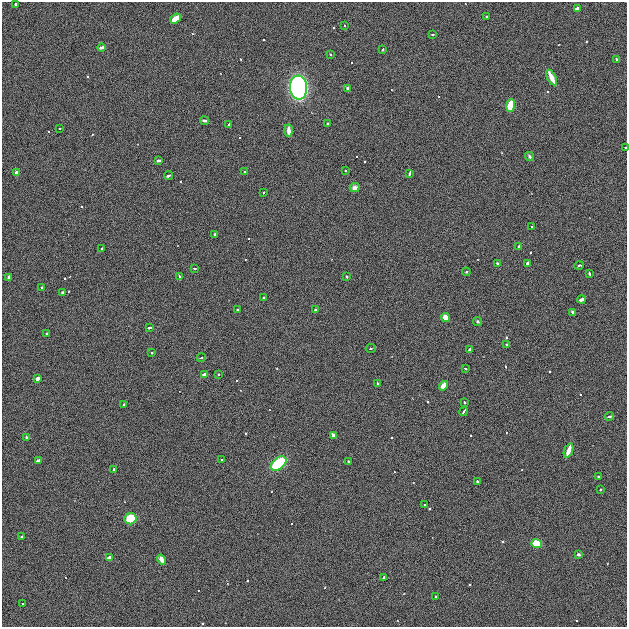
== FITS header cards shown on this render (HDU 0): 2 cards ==
NAXIS1  =                  625
NAXIS2  =                  625

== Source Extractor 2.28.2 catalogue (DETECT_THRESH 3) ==
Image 625 x 625 px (HDU 0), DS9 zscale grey, 1 PNG px = 1 image px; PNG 629 x 629 px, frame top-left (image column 1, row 625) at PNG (2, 2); each listed source drawn as its Kron ellipse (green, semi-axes under 4 px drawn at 4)
Background 6.97e-05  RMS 0.0055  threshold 0.0166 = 3 sigma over >= 5 px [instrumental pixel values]
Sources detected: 89; all 89 listed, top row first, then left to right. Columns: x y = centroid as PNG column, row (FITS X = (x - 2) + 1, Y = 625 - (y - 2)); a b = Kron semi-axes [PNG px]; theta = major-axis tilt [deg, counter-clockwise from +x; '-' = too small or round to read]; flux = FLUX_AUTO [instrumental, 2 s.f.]
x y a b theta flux
16 4 3 3 - 2
577 9 4 3 - 1.6
486 16 3 3 - 0.65
175 18 6 3 36 11
344 26 3 2 - 0.4
433 35 4 3 - 0.47
102 47 4 3 - 2.2
383 50 3 3 - 1.1
330 54 3 3 - 0.55
616 60 3 3 - 1.4
551 77 8 3 -62 6.1
298 87 12 8 -84 110
347 89 3 3 - 0.86
511 106 6 4 80 13
205 121 4 3 - 0.96
327 123 3 3 - 0.41
229 125 3 3 - 0.78
60 128 3 2 - 0.39
289 131 6 3 -86 3.3
625 147 2 2 - 0.32
529 157 5 4 - 1
158 161 4 3 - 1.6
345 171 3 2 - 0.31
245 172 4 3 - 0.35
17 173 4 3 - 2.2
409 173 4 3 - 0.86
168 176 4 3 - 1.3
355 187 5 4 - 1.9
264 192 3 2 - 0.27
532 226 3 3 - 0.43
214 234 3 3 - 0.98
519 247 4 3 - 0.73
102 248 3 3 - 0.47
498 263 4 3 - 0.62
528 264 4 3 - 1.7
579 265 4 3 - 0.65
195 269 3 3 - 0.69
466 272 4 4 - 0.44
589 274 3 3 - 1.1
179 276 4 3 - 0.92
347 277 3 3 - 0.83
9 278 4 3 - 1
41 287 3 2 - 0.43
63 293 3 3 - 0.96
263 297 3 3 - 0.49
582 299 4 3 - 3.1
237 309 3 2 - 0.37
316 309 4 3 - 0.69
573 312 4 3 - 1.2
445 318 4 4 - 5.1
478 322 4 4 - 0.73
149 328 4 3 - 1.2
46 333 3 3 - 0.49
507 345 4 4 - 0.61
371 348 5 3 - 0.48
469 350 4 3 - 1.3
152 353 4 3 - 0.39
201 358 4 3 - 0.37
465 368 3 3 - 0.64
218 374 4 3 - 0.34
204 375 4 3 - 2.8
37 378 4 3 - 7.8
377 384 4 3 - 1.1
444 386 5 4 - 3.5
464 402 3 3 - 0.83
123 405 3 3 - 0.49
464 411 4 3 - 1.4
610 416 4 4 - 0.71
333 435 4 3 - 8.4
26 438 4 3 - 0.7
569 450 7 3 69 5.3
222 460 3 2 - 0.35
39 461 4 3 - 2.1
348 461 3 3 - 0.86
279 463 9 5 38 24
114 469 3 3 - 0.71
598 477 3 3 - 0.5
478 481 3 3 - 0.87
600 490 3 3 - 0.41
425 505 3 3 - 0.49
131 519 6 5 - 14
22 537 3 3 - 0.41
537 543 5 4 - 8.7
579 554 3 3 - 1.2
109 558 4 3 - 3.1
162 560 5 3 - 2.8
383 577 3 3 - 2.1
435 597 3 3 - 0.47
22 604 2 2 - 0.36
At the frame edge (FLAGS 8, measured only in part): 1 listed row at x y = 625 147